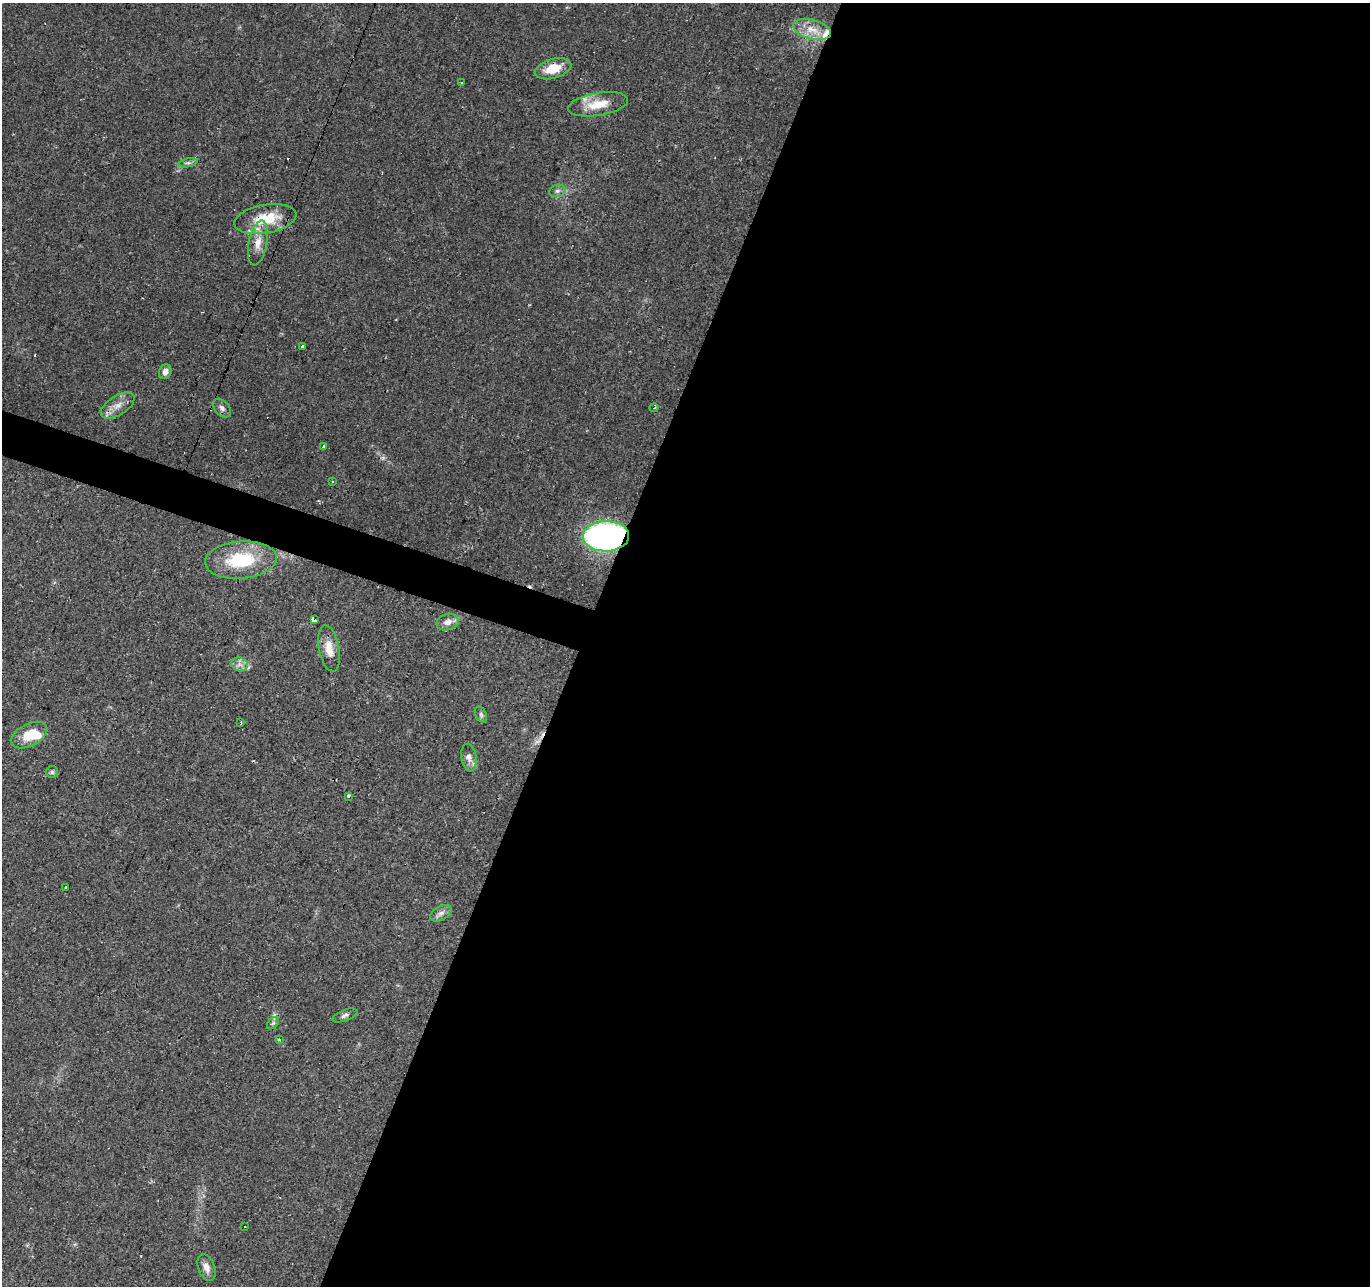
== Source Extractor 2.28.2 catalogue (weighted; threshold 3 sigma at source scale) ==
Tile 12 of 4 x 4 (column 4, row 3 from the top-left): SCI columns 4104-5471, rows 1492-2775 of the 5474 x 5616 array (HDU 1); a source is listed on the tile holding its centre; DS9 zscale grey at full resolution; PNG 1372 x 1288 px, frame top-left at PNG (2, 3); each listed source drawn as its Kron ellipse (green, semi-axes under 4 px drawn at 4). Shown black and unused: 59% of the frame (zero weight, under 2 of 3 exposures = <1% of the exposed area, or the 3 px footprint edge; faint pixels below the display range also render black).
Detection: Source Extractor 2.28.2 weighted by HDU 2 'WHT'; one run over the whole footprint, this tile lists its part. Background 0.066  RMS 0.0056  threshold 0.025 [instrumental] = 3 sigma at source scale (4.5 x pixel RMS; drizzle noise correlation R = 1.50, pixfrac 1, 0.0396/0.0396 arcsec/px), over >= 5 px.
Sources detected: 43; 1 too faint to see at this stretch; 6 cosmic-ray / hot-pixel residue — neither listed nor drawn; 2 inside a brighter listed object's ellipse — not listed separately; the other 34 listed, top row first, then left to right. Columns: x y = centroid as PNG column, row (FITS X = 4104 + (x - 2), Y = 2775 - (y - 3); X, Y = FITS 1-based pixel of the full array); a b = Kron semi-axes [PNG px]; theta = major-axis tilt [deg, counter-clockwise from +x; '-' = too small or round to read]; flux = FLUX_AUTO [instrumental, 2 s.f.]
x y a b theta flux
812 29 19 10 -15 17
553 69 19 9 17 12
461 83 2 2 - 0.68
598 104 30 11 10 12
188 163 10 4 12 1.4
557 191 8 6 15 1.7
265 219 31 14 10 19
258 243 23 9 79 6.9
302 346 3 3 - 2.5
165 372 7 6 - 2.8
118 406 19 9 32 5.7
222 408 11 7 -49 2.2
654 408 4 3 - 0.68
323 446 3 3 - 5.4
333 481 3 2 - 0.85
606 536 23 15 2 170
241 560 36 18 5 32
314 620 4 3 - 40
448 622 11 8 15 3.8
329 649 23 10 -79 7.7
239 664 8 6 -18 2.6
481 714 8 5 -64 1.2
240 723 4 3 - 2.1
29 735 19 11 28 13
469 758 14 7 -82 3.2
52 772 6 6 - 1.2
349 796 3 3 - 7.5
66 888 3 3 - 1.5
441 913 12 7 29 2.5
345 1015 13 5 21 1.6
273 1023 7 4 45 1
279 1040 4 3 - 2
245 1227 3 3 - 3.7
206 1267 14 8 -70 4
Overlapping masked pixels (flux is a lower limit): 4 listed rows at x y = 265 219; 606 536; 314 620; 240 723